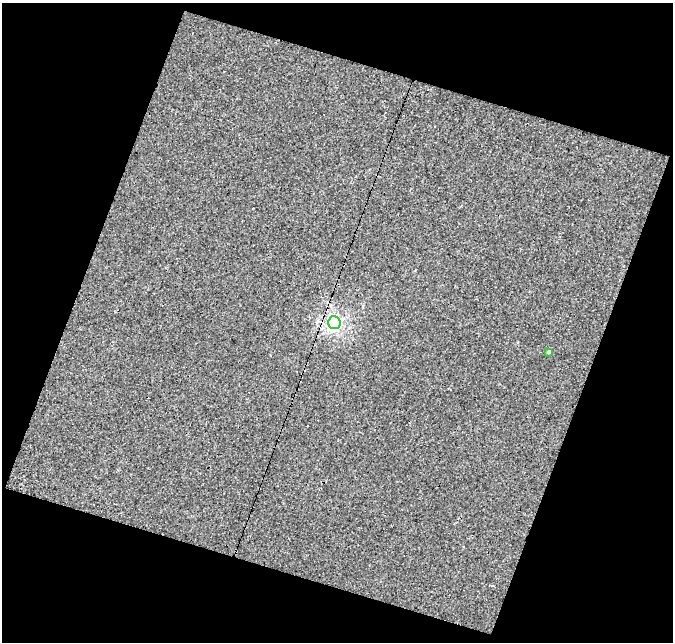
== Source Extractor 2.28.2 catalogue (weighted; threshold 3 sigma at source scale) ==
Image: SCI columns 1-671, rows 24-663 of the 671 x 687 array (HDU 1 of 3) = the unmasked area's bounding box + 8 px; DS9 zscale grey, full resolution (1 PNG px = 1 image px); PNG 675 x 644 px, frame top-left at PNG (2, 3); each listed source drawn as its Kron ellipse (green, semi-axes under 4 px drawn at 4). Shown black and unused: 40% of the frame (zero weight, under 2 of 3 exposures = <1% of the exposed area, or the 3 px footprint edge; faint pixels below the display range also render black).
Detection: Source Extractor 2.28.2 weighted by HDU 2 'WHT'. Background 0.00197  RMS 0.0079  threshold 0.0355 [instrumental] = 3 sigma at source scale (4.5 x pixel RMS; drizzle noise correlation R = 1.50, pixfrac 1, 0.0396/0.0396 arcsec/px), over >= 5 px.
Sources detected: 4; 2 cosmic-ray / hot-pixel residue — neither listed nor drawn; the other 2 listed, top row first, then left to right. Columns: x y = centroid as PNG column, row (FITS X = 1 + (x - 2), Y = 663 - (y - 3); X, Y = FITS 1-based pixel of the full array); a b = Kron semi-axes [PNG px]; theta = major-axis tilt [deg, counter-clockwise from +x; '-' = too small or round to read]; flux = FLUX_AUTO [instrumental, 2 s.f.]
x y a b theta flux
334 322 6 6 - 190
549 352 3 3 - 4.7